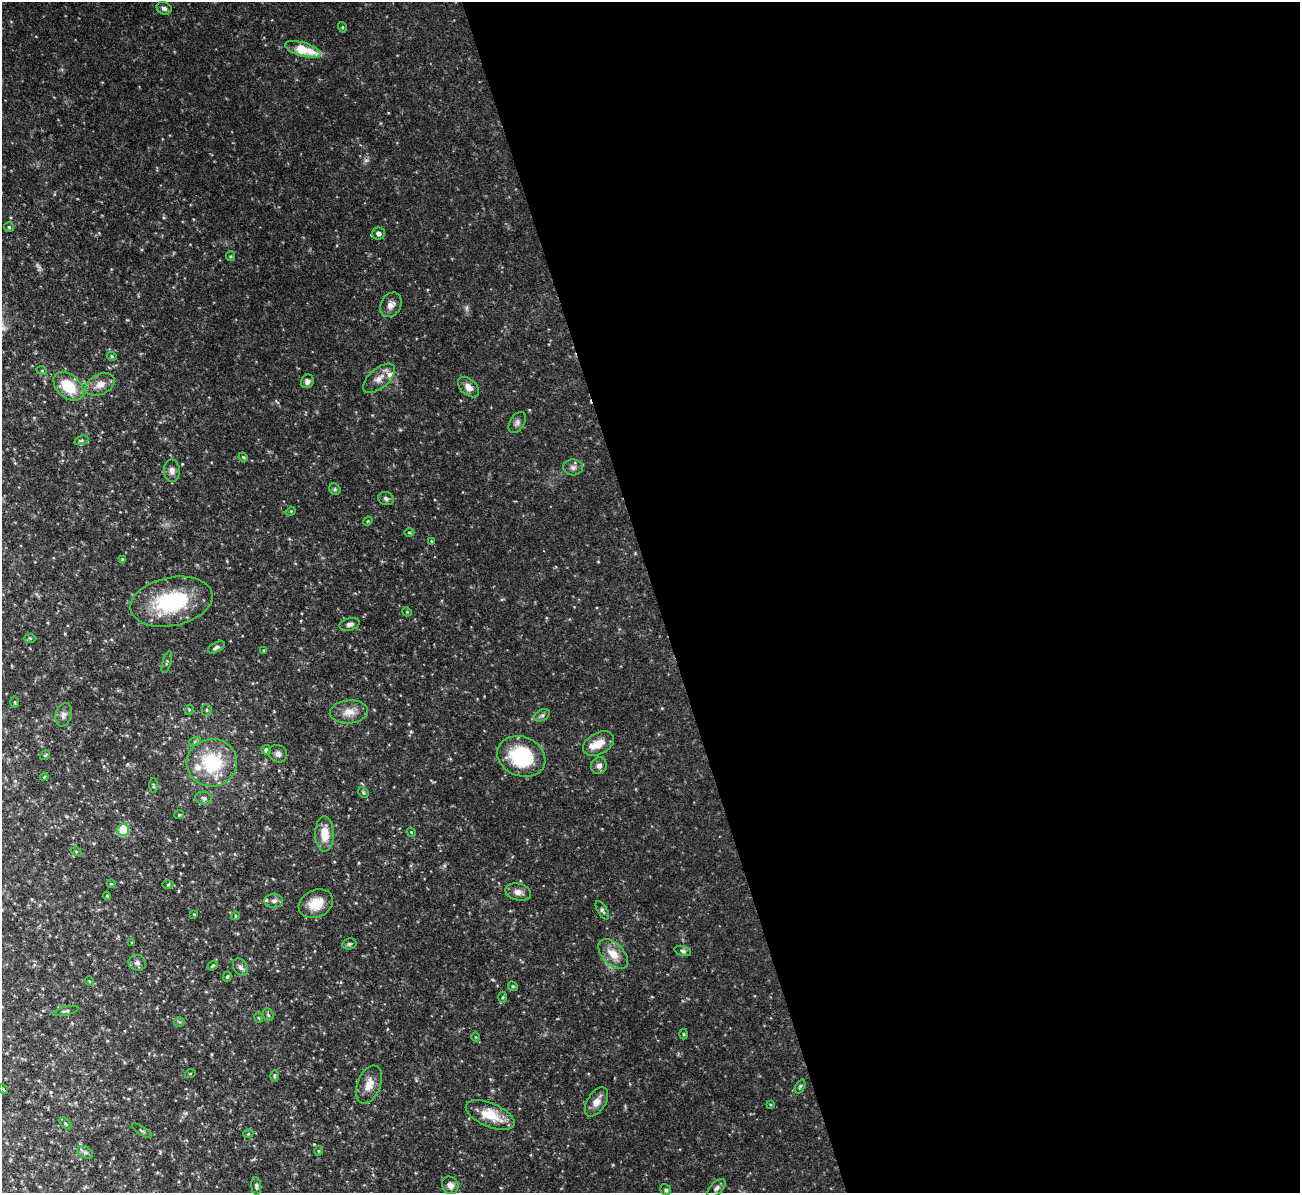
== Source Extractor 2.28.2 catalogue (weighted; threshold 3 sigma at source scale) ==
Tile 8 of 4 x 4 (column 4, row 2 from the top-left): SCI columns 3895-5192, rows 2526-3716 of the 5192 x 5173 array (HDU 1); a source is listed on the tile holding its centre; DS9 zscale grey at full resolution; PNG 1302 x 1195 px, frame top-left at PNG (2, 2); each listed source drawn as its Kron ellipse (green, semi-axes under 4 px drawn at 4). Shown black and unused: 50% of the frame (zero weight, under 3 of 4 exposures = <1% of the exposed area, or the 3 px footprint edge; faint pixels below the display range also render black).
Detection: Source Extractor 2.28.2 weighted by HDU 2 'WHT'; one run over the whole footprint, this tile lists its part. Background 0.103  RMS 0.0052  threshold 0.0233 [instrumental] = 3 sigma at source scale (4.5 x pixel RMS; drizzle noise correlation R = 1.50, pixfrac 1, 0.05/0.05 arcsec/px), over >= 5 px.
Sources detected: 108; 4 too faint to see at this stretch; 1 cosmic-ray / hot-pixel residue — neither listed nor drawn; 4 inside a brighter listed object's ellipse — not listed separately; the other 99 listed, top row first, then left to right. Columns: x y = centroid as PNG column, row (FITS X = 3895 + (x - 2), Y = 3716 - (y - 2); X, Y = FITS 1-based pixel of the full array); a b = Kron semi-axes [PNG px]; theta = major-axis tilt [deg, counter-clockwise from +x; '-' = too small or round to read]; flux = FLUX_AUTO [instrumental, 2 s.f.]
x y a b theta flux
164 8 8 6 -27 1.5
342 27 5 3 - 0.54
303 49 18 7 -16 17
9 227 5 5 - 0.74
378 234 6 6 - 1.8
231 256 5 4 - 0.66
391 305 13 10 62 3.5
112 356 5 4 - 0.76
42 371 5 3 - 0.47
379 378 19 10 41 5.2
307 381 7 6 - 1.9
100 384 16 10 26 5.2
68 386 17 11 -42 17
468 387 12 8 -43 3.5
517 422 11 7 59 1.9
81 440 7 4 19 0.86
243 457 5 3 - 0.57
573 467 10 8 -1 2.1
172 471 11 8 -88 2.4
335 489 6 5 - 0.8
386 498 8 6 -20 1.4
291 511 5 4 - 0.49
368 521 5 4 - 0.48
409 532 5 3 - 0.59
431 541 4 3 - 0.47
122 559 4 4 - 0.44
171 602 41 24 11 44
407 612 5 3 - 0.46
350 624 10 6 13 2.1
30 638 6 4 -1 0.65
216 647 9 4 27 1.4
264 650 4 3 - 0.46
167 662 11 4 73 0.93
15 702 5 3 - 0.55
189 710 5 3 - 0.56
207 710 5 5 - 0.85
349 712 19 11 5 6.1
64 715 12 8 74 2.4
542 715 8 5 28 1.2
195 741 6 4 18 0.78
598 744 17 10 28 7
266 750 5 4 - 1.4
278 754 9 8 - 2.4
45 755 5 3 - 0.52
521 756 25 19 -21 36
212 763 25 23 4 33
599 766 8 8 - 2.6
44 777 4 3 - 0.38
153 786 7 3 -89 0.6
363 792 6 4 -48 0.76
204 798 8 6 -12 1.6
179 815 5 4 - 0.61
123 830 6 6 - 25
411 832 5 3 - 0.45
324 834 17 9 -89 8.8
76 851 5 3 - 0.48
111 884 4 4 - 0.48
168 885 5 3 - 0.52
518 892 13 8 -14 3.3
107 896 4 4 - 0.64
274 901 9 6 5 2.1
316 904 18 13 25 9.4
602 910 10 5 -60 1.2
194 914 3 3 - 0.4
235 916 4 3 - 0.4
132 943 4 2 - 0.33
349 944 7 5 13 0.99
683 951 8 5 -16 1.2
613 954 18 10 -45 7.9
137 963 9 7 -16 1.9
213 966 6 3 37 0.61
240 967 9 7 -57 2
227 977 5 4 - 0.78
89 981 5 3 - 0.44
513 986 5 4 - 0.63
502 997 5 3 - 0.7
66 1011 13 3 14 0.96
268 1015 6 5 - 0.9
259 1018 5 4 - 0.57
179 1022 5 5 - 0.73
683 1034 5 3 - 0.52
475 1037 4 3 - 0.41
190 1074 5 3 - 0.46
274 1076 6 4 90 0.62
369 1084 20 11 68 6.1
800 1086 7 4 63 0.83
3 1089 5 4 - 0.52
596 1102 16 9 58 4.7
770 1105 3 3 - 0.49
490 1115 26 12 -23 13
65 1123 7 4 -46 0.8
142 1131 11 3 -34 0.68
248 1134 5 3 - 0.45
318 1151 5 3 - 0.54
85 1152 8 5 -29 1.3
450 1185 9 8 - 3.4
256 1186 9 5 -84 1.4
717 1188 11 6 45 1.7
666 1190 6 5 - 1.1